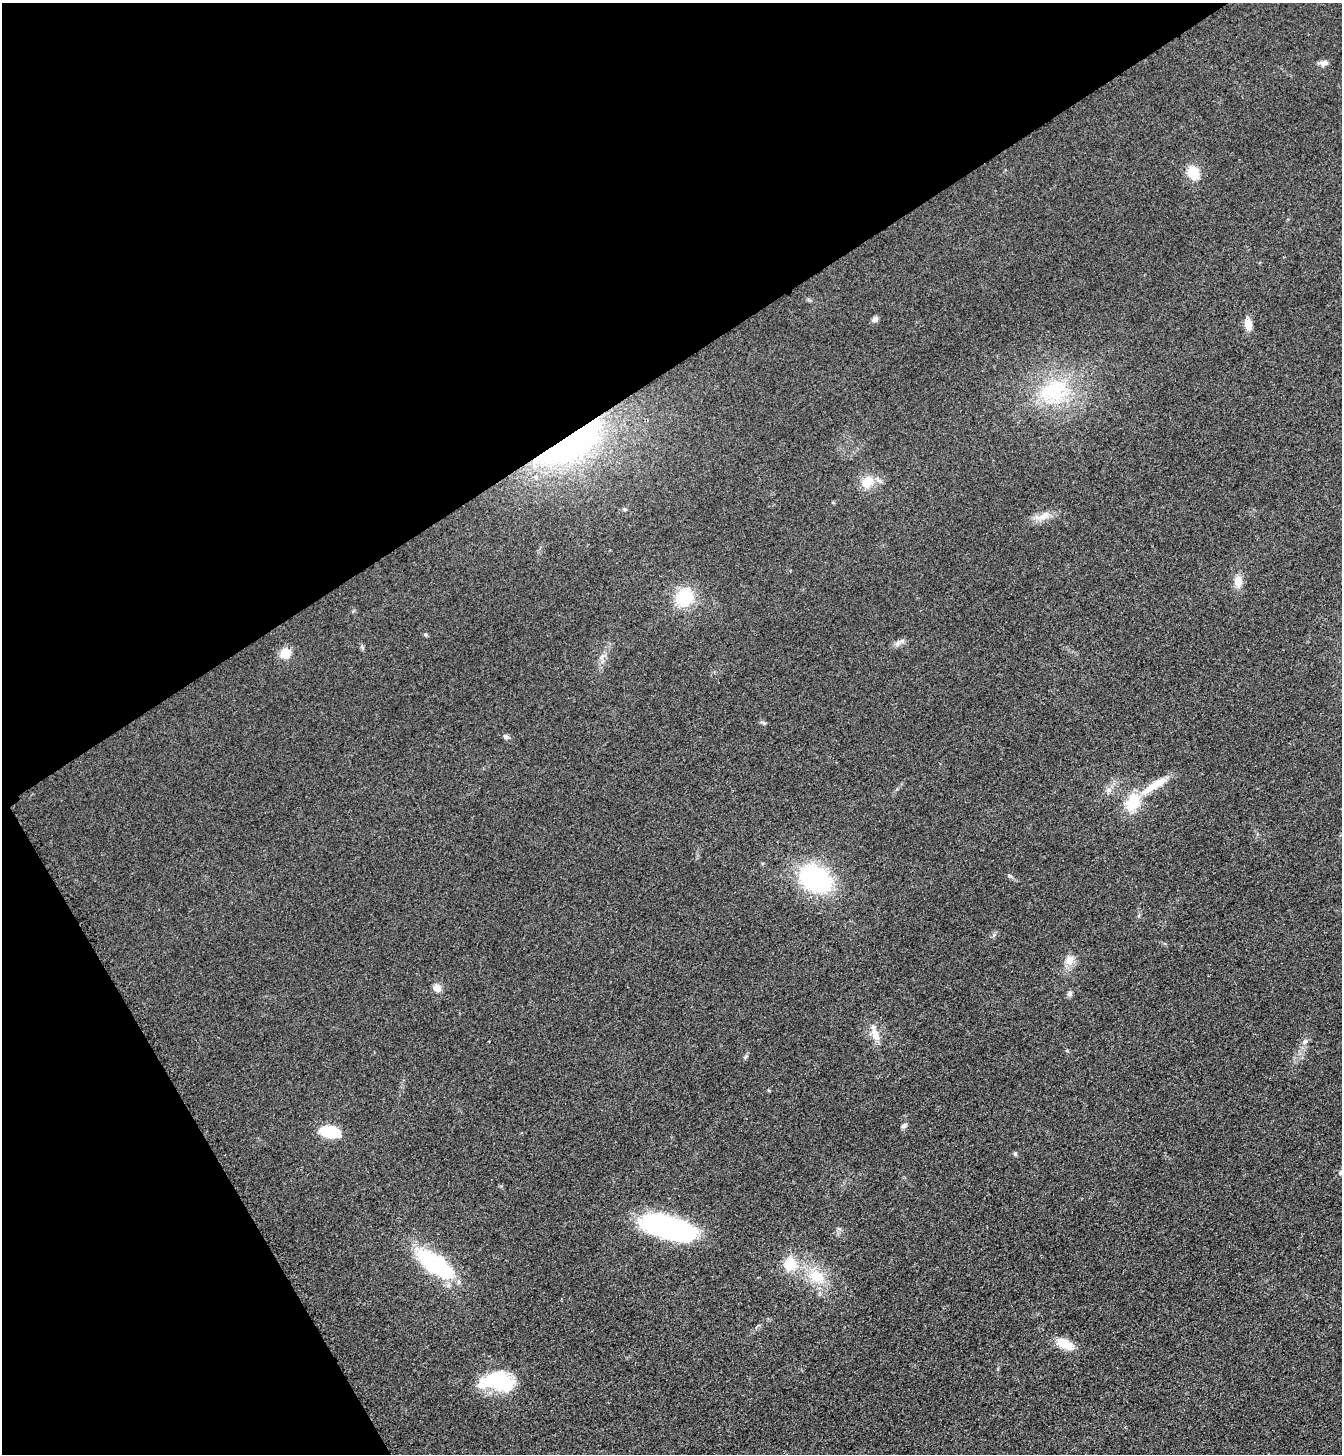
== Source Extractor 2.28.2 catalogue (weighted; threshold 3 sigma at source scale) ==
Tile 5 of 4 x 4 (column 1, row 2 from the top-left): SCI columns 181-1520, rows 2935-4386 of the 5861 x 5869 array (HDU 1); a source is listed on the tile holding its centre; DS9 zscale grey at full resolution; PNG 1344 x 1456 px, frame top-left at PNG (2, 3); no overlay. Shown black and unused: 32% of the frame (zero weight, under 3 of 4 exposures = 3% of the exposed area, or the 3 px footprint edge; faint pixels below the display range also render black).
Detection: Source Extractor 2.28.2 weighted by HDU 2 'WHT'; one run over the whole footprint, this tile lists its part. Background 0.0774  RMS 0.0093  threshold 0.042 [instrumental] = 3 sigma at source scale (4.5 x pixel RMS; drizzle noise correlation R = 1.50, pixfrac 1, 0.05/0.05 arcsec/px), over >= 5 px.
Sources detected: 34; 1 inside a brighter object's white glare — not listed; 1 inside a brighter listed object's ellipse — not listed separately; the other 32 listed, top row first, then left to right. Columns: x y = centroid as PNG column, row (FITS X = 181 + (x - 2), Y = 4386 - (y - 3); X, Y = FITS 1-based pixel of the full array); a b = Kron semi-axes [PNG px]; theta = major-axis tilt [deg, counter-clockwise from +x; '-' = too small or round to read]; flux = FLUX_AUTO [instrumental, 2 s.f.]
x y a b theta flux
1324 63 11 7 13 4.1
1193 172 15 14 - 17
875 319 8 6 30 3.1
1248 324 11 7 -80 11
1053 391 45 29 20 71
570 444 76 27 31 230
867 482 19 14 59 15
625 509 5 5 - 1.3
1043 516 20 8 29 9.5
1238 581 13 9 82 9.9
684 597 24 19 73 34
899 642 17 6 32 4.3
285 653 6 5 - 47
505 737 7 6 - 2.1
1154 785 46 9 32 22
1108 790 8 6 -20 3.3
1133 802 23 16 63 29
815 879 29 20 -30 130
1069 960 13 10 80 9.2
437 988 9 8 - 6
1069 994 7 6 - 2.8
876 1035 17 10 -77 10
1305 1041 7 4 19 1.8
904 1126 8 5 45 2.3
330 1132 14 8 -8 54
1015 1154 6 4 76 1.7
668 1228 52 22 -16 150
434 1264 26 11 -36 160
790 1264 12 12 - 22
817 1276 24 16 -19 27
1065 1344 22 11 -28 16
497 1381 42 20 -3 58
Overlapping masked pixels (flux is a lower limit): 1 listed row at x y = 570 444
Unlisted compact peaks at least as high as the median listed source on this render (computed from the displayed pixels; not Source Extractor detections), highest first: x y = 1009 875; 764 723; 746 1056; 994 935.